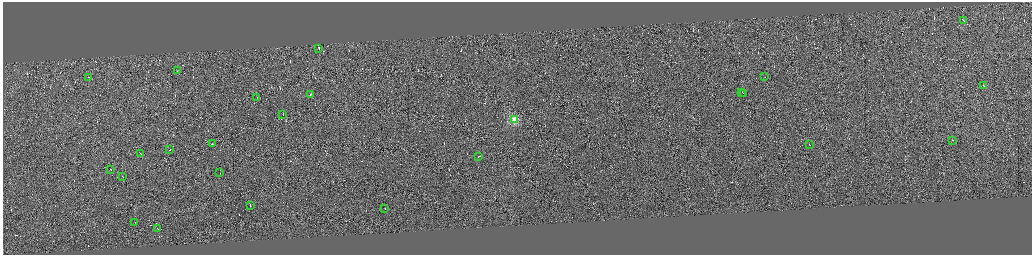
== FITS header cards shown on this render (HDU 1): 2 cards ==
NAXIS1  =                 4117
NAXIS2  =                 1012

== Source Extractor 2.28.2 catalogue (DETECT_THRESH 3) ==
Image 4117 x 1012 px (HDU 1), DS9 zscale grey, zoomed out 1/4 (1 PNG px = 4 x 4 image px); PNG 1034 x 257 px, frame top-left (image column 1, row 1009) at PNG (3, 2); each listed source drawn as its Kron ellipse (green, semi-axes under 4 px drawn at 4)
Background 0.103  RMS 2.9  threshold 8.69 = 3 sigma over >= 5 px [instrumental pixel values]
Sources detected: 525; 500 cannot appear on this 1/4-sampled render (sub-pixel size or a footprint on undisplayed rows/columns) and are neither listed nor drawn; the other 25 listed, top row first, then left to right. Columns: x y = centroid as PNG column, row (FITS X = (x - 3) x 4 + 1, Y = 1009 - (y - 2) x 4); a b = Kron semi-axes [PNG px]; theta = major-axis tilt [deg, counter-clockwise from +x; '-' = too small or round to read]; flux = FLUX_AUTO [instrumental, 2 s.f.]
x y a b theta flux
964 20 4 1 - 16000
319 48 3 1 - 12000
178 70 2 1 - 8100
765 76 2 1 - 9200
89 77 2 1 - 4100
984 85 2 1 - 13000
742 92 2 1 - 12000
744 93 3 1 - 9000
311 94 2 1 - 340000
257 97 2 1 - 8400
283 114 2 1 - 12000
515 119 2 2 - 98000
953 140 2 1 - 4300
213 143 2 1 - 5600
810 144 2 1 - 6500
170 149 2 1 - 7700
141 153 2 1 - 23000
479 156 3 1 - 14000
111 169 2 1 - 15000
220 172 2 1 - 5300
123 176 2 1 - 6200
251 205 3 1 - 13000
385 208 2 1 - 8600
135 222 2 1 - 22000
158 228 2 1 - 7500
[500 sub-pixel or undisplayed-footprint detections neither listed nor drawn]